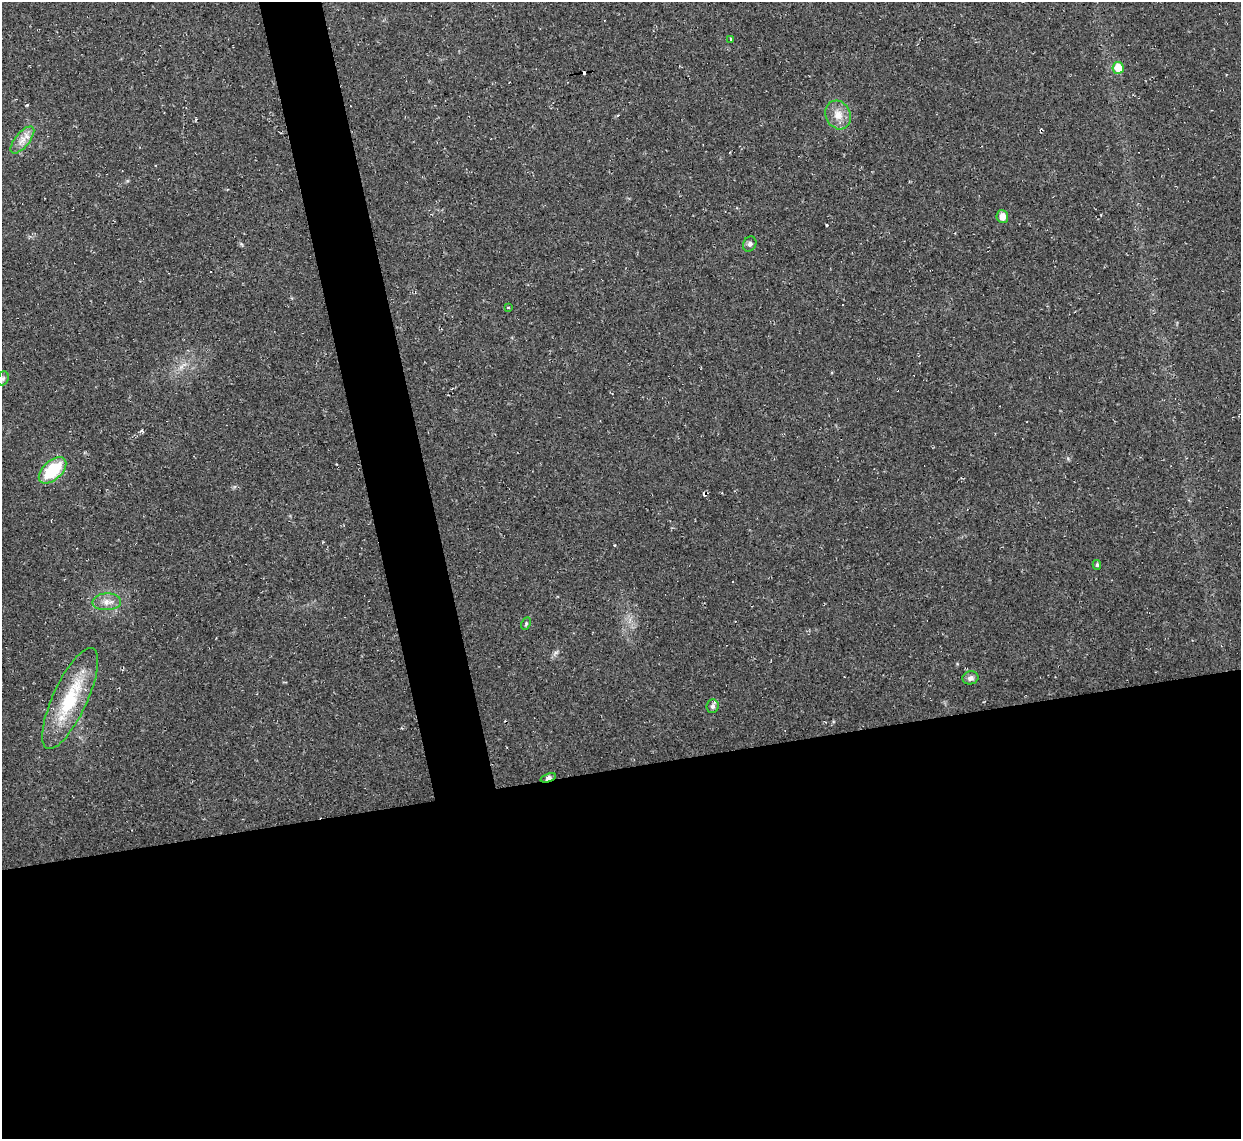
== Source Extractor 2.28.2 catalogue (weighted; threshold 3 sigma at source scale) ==
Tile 15 of 4 x 4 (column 3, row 4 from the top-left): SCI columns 2477-3715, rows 137-1273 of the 4953 x 4933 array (HDU 1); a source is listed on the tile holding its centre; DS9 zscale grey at full resolution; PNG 1243 x 1141 px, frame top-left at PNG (2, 2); each listed source drawn as its Kron ellipse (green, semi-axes under 4 px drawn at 4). Shown black and unused: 36% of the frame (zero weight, under 2 of 3 exposures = <1% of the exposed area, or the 3 px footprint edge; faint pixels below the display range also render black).
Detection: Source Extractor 2.28.2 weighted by HDU 2 'WHT'; one run over the whole footprint, this tile lists its part. Background 0.0341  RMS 0.0064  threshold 0.0287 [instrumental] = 3 sigma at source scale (4.5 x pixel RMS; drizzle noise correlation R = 1.50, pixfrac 1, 0.05/0.05 arcsec/px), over >= 5 px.
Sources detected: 25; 9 cosmic-ray / hot-pixel residue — neither listed nor drawn; the other 16 listed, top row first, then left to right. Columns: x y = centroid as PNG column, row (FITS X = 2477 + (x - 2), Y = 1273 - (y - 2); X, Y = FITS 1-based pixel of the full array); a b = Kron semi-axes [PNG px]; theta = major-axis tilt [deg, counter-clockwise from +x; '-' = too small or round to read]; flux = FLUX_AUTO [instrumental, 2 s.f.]
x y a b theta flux
730 39 3 2 - 0.52
1118 68 6 5 - 12
838 115 15 12 -63 7.4
22 140 16 7 51 5.3
1002 217 6 6 - 4.7
750 244 8 6 61 1.9
509 308 3 3 - 14
3 378 7 5 70 1.4
53 470 16 9 42 29
1097 565 5 4 - 1.1
107 602 14 8 3 4.8
526 623 6 4 65 0.99
970 678 8 6 14 2.3
70 698 55 17 65 39
712 706 7 6 - 1.8
548 778 8 4 20 4.3
Overlapping masked pixels (flux is a lower limit): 1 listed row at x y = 548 778